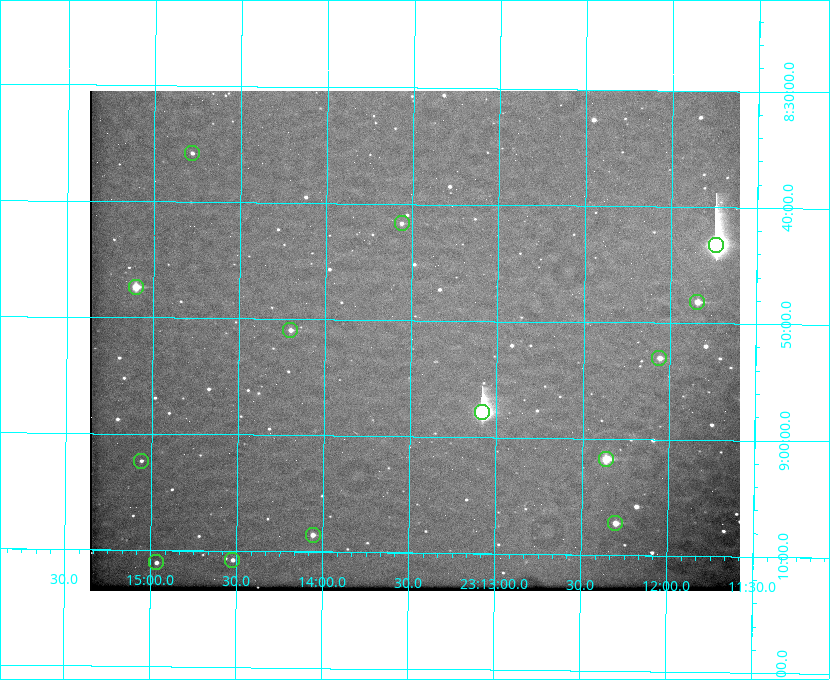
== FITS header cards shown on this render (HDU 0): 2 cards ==
NAXIS1  =                  650 / Width of table row in bytes
NAXIS2  =                  500 / Number of rows in table

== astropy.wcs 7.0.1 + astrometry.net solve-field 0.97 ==
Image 650 x 500 px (HDU 0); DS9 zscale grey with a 90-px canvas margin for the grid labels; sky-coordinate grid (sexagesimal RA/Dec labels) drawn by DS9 from the SOLVED WCS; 14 Tycho-2 reference stars matched to detected sources circled (green)
Header WCS: none
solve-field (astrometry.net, Tycho-2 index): SOLVED blind (the file carries no WCS)
Solved WCS: RA---TAN-SIP/DEC--TAN-SIP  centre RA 23:13:29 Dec +08:52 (348.37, +8.86 deg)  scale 5.16 arcsec/px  FOV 55.9' x 43.0'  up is +179 deg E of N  parity flipped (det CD > 0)
(file carries no celestial WCS; the grid is the blind solution)
Tycho-2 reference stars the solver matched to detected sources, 14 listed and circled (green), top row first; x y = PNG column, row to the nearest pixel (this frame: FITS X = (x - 90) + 1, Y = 500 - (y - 91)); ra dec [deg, ICRS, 3 dp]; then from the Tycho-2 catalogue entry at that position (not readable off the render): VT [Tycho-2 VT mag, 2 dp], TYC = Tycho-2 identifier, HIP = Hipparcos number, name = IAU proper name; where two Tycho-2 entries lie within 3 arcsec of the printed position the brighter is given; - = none
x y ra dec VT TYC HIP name
192 153 348.695 +8.597 11.30 1161-1571-1 - -
402 223 348.391 +8.694 11.47 1161-728-1 - -
716 245 347.934 +8.720 5.17 1161-1795-1 114520 -
136 287 348.775 +8.789 8.97 1161-884-1 114784 -
697 302 347.960 +8.802 9.24 1161-1027-1 - -
290 330 348.550 +8.849 10.80 1161-574-1 - -
659 358 348.014 +8.883 10.51 1161-1048-1 - -
482 412 348.271 +8.963 6.92 1161-1161-1 114608 -
606 459 348.091 +9.029 8.14 1161-448-1 114562 -
141 461 348.765 +9.039 11.87 1161-1547-1 - -
615 523 348.075 +9.120 9.77 1161-768-1 - -
313 535 348.514 +9.143 10.38 1161-1071-1 - -
232 560 348.631 +9.180 11.26 1161-1559-1 - -
156 562 348.741 +9.184 11.62 1161-452-1 - -